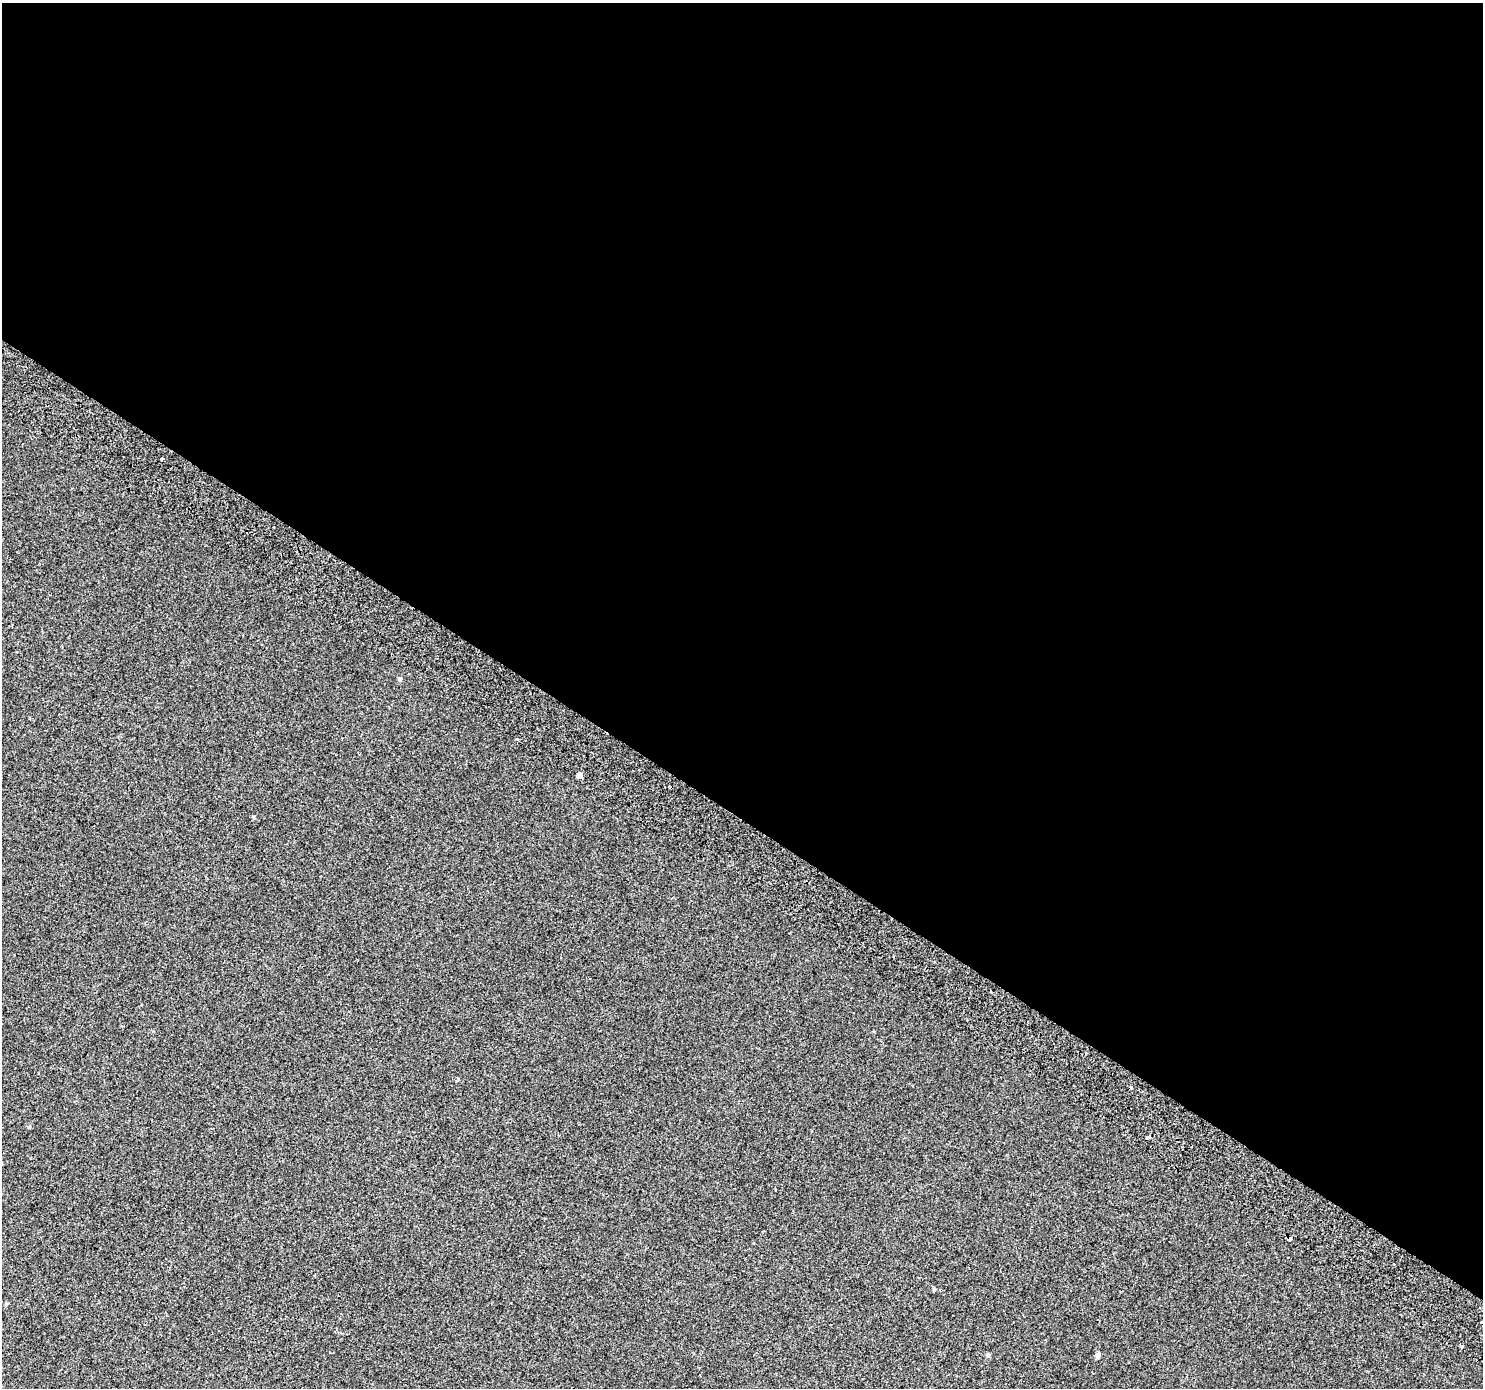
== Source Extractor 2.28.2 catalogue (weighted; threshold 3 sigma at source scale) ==
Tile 3 of 4 x 4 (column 3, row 1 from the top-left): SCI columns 3003-4483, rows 4459-5844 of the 5998 x 6079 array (HDU 1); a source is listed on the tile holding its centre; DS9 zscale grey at full resolution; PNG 1485 x 1390 px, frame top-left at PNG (2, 3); no overlay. Shown black and unused: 59% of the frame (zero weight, under 2 of 3 exposures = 3% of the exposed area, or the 3 px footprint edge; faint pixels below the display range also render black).
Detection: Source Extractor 2.28.2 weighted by HDU 2 'WHT'; one run over the whole footprint, this tile lists its part. Background 2.48e-04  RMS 0.0039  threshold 0.0176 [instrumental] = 3 sigma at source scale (4.5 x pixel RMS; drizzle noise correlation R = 1.50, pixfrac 1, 0.0396/0.0396 arcsec/px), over >= 5 px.
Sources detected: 13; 3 cosmic-ray / hot-pixel residue — not listed; the other 10 listed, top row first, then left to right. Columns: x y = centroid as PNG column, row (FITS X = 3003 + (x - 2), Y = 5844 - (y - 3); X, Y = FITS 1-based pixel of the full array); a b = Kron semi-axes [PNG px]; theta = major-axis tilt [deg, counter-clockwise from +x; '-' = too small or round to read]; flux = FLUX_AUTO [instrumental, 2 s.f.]
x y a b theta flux
162 458 3 3 - 1.1
400 679 5 4 - 0.58
579 775 4 4 - 2.7
671 788 4 3 - 0.72
458 1079 3 3 - 0.87
1148 1137 4 3 - 2.7
1289 1239 4 3 - 1.4
934 1289 5 4 - 0.37
988 1355 6 5 - 0.6
1097 1355 6 5 - 1.2
Overlapping masked pixels (flux is a lower limit): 2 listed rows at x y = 671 788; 1289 1239